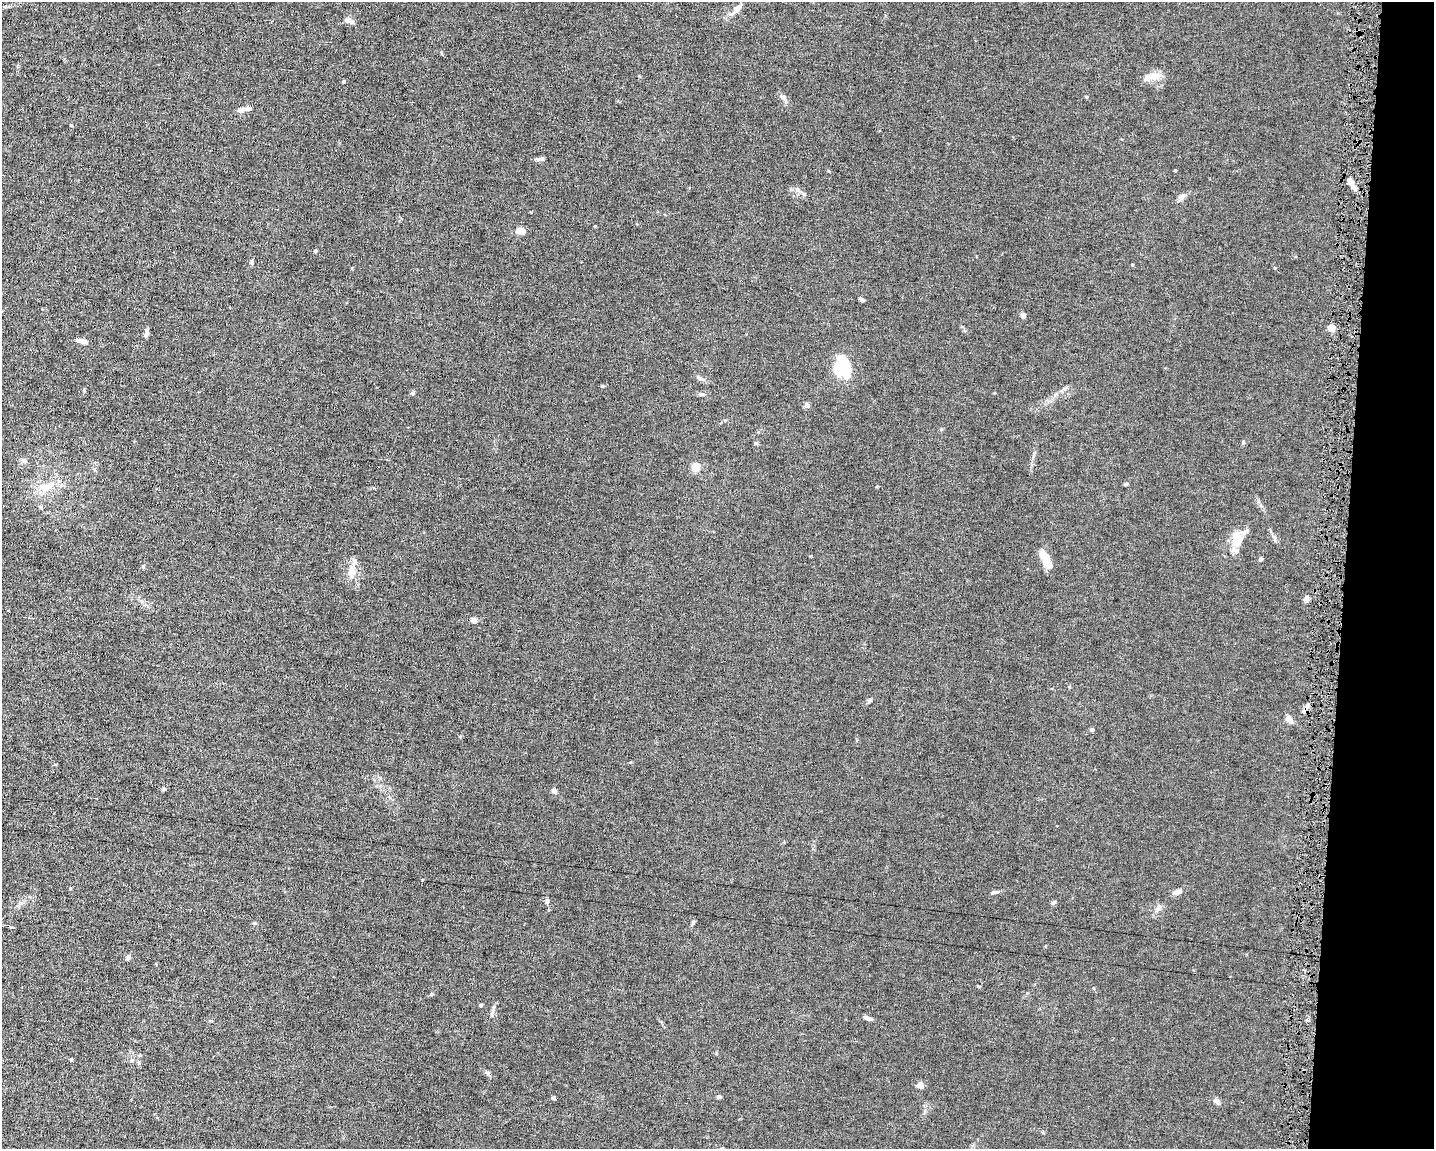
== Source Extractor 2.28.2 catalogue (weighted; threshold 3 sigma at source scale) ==
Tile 6 of 3 x 4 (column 3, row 2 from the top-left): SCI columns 3084-4515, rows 2297-3443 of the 4623 x 4591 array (HDU 1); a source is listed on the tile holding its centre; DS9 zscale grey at full resolution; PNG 1436 x 1151 px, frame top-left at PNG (2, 2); no overlay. Shown black and unused: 6% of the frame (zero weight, under 4 of 8 exposures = <1% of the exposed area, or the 3 px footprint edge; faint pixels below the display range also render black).
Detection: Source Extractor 2.28.2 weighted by HDU 2 'WHT'; one run over the whole footprint, this tile lists its part. Background 0.0144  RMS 0.0024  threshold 0.00972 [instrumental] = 3 sigma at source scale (4.09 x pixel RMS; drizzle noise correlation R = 1.36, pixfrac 0.8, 0.05/0.05 arcsec/px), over >= 5 px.
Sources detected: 66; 2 inside a brighter object's white glare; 1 cosmic-ray / hot-pixel residue — not listed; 3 inside a brighter listed object's ellipse — not listed separately; the other 60 listed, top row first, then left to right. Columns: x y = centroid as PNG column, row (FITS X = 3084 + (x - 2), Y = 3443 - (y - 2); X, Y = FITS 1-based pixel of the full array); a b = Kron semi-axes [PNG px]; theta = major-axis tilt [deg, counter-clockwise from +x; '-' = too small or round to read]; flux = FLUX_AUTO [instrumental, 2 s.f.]
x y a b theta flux
737 9 13 7 44 1.5
349 21 13 6 -22 0.92
1148 77 13 9 51 1.6
343 82 4 4 - 0.23
784 98 14 5 -51 0.77
241 110 10 6 18 1.2
71 125 5 3 - 0.16
541 158 11 5 18 0.55
1175 170 4 3 - 0.17
1351 183 16 6 -58 1.6
1182 196 11 6 40 0.99
521 231 7 6 - 2.6
315 251 4 3 - 0.59
252 262 8 4 -83 0.36
862 300 6 4 -34 0.44
1023 315 6 5 - 0.79
1331 328 5 4 - 5
147 333 10 5 81 0.78
83 341 13 4 -12 1.1
844 370 24 17 -66 5.9
700 378 11 5 -28 0.69
413 393 5 5 - 0.38
701 394 7 5 1 0.52
807 405 6 5 - 0.74
24 460 6 5 - 0.49
695 467 6 6 - 3.8
1126 484 5 5 - 0.28
46 487 19 10 17 3.1
41 507 6 5 - 0.36
1238 542 18 11 45 2.7
1045 559 23 8 -64 3.9
1261 559 4 4 - 0.44
143 566 4 4 - 0.23
351 572 20 9 88 2.3
1306 600 7 6 - 0.82
474 620 6 5 - 1.3
869 700 7 5 41 0.41
1308 706 7 6 - 0.65
1289 719 9 6 -43 1.3
1092 730 5 4 - 0.49
163 789 6 4 46 0.27
554 791 7 5 -42 0.64
422 880 4 2 - 0.14
994 892 12 4 14 0.51
1177 892 11 6 21 0.96
547 901 7 5 90 0.45
1053 903 7 4 38 0.36
254 923 5 4 - 0.3
11 927 4 3 - 0.82
128 957 7 5 57 0.58
979 986 5 3 - 0.22
431 994 5 4 - 0.29
481 1005 4 4 - 0.34
492 1015 8 4 83 0.42
868 1018 14 5 -19 0.74
71 1059 4 4 - 0.25
920 1085 8 6 -57 1.1
719 1097 5 4 - 0.53
554 1098 4 4 - 0.46
1217 1101 8 6 -35 0.86
Unlisted compact peaks at least as high as the median listed source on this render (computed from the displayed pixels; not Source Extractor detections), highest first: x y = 602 386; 693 922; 488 1073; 797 189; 1243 442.